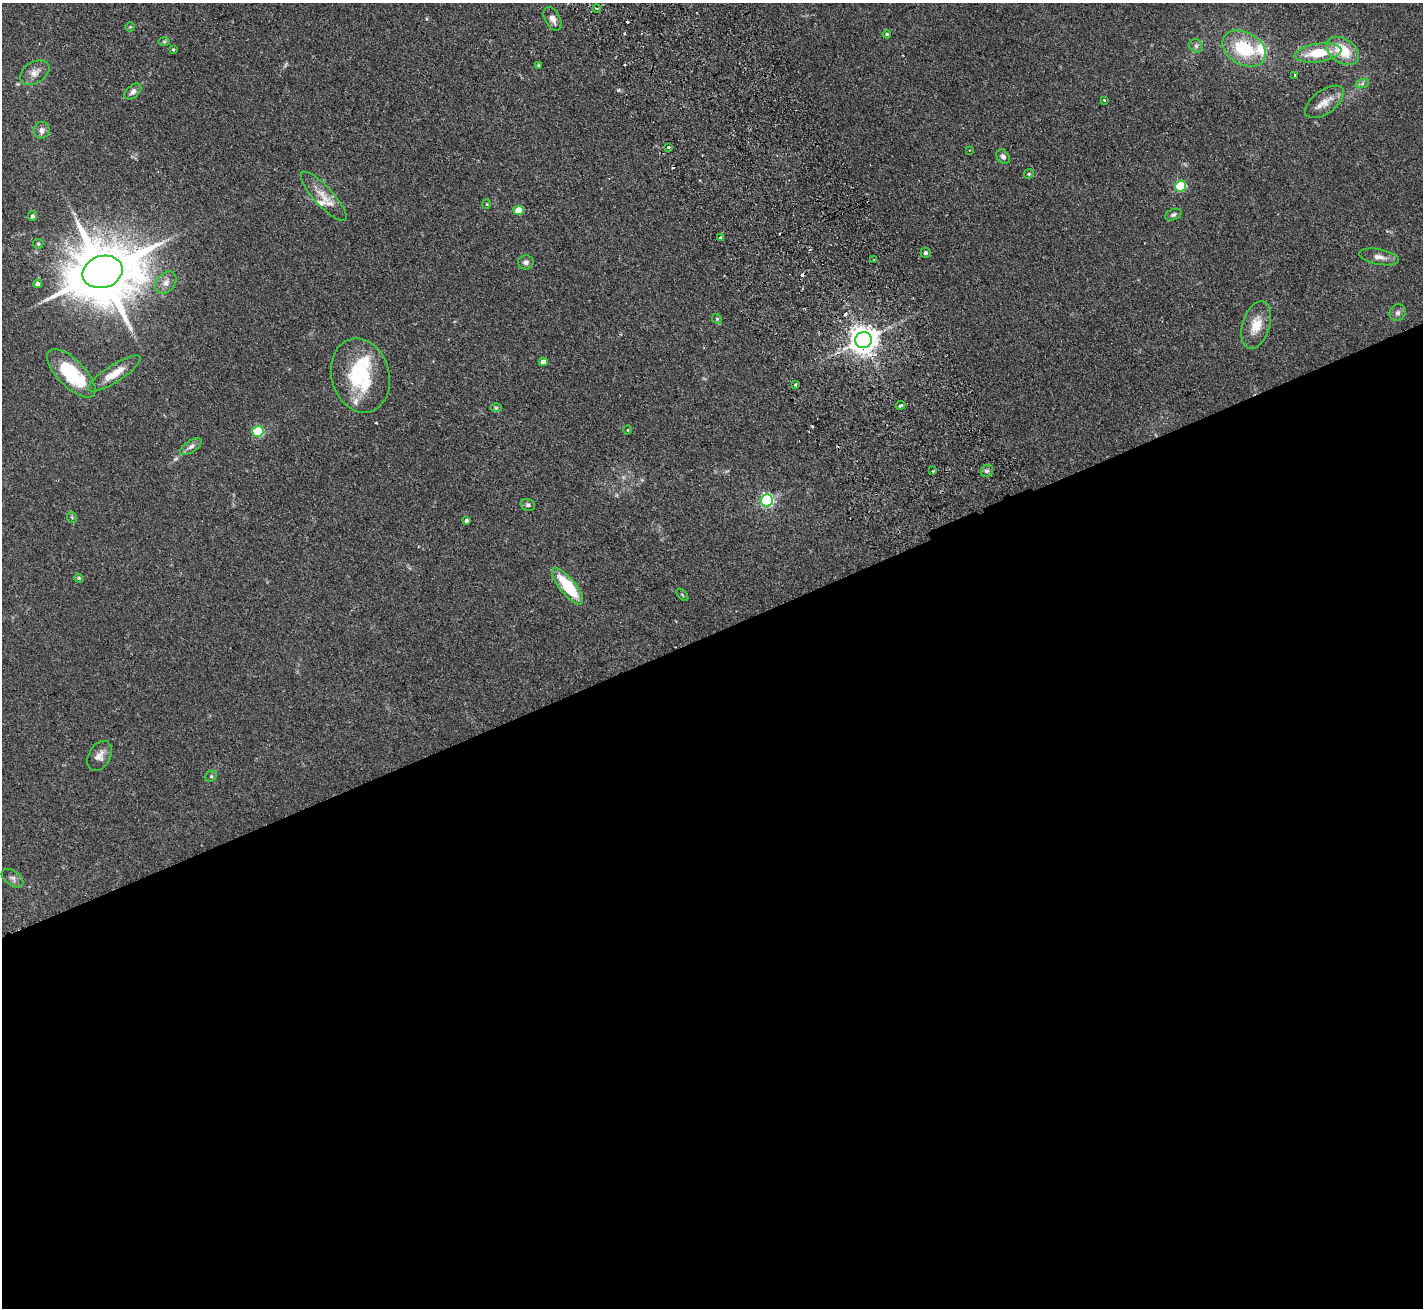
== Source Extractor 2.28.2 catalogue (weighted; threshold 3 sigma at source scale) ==
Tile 15 of 4 x 4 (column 3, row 4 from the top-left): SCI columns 2894-4314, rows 319-1624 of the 5788 x 5729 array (HDU 1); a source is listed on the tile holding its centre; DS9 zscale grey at full resolution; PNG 1425 x 1310 px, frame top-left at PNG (2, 3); each listed source drawn as its Kron ellipse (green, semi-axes under 4 px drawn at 4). Shown black and unused: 52% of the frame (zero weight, under 2 of 3 exposures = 3% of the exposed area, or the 3 px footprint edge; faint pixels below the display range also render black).
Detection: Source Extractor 2.28.2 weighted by HDU 2 'WHT'; one run over the whole footprint, this tile lists its part. Background 0.073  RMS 0.0054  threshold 0.0241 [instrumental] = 3 sigma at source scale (4.5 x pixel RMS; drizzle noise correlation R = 1.50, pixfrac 1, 0.05/0.05 arcsec/px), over >= 5 px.
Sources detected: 74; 7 cosmic-ray / hot-pixel residue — neither listed nor drawn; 4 inside a brighter listed object's ellipse — not listed separately; the other 63 listed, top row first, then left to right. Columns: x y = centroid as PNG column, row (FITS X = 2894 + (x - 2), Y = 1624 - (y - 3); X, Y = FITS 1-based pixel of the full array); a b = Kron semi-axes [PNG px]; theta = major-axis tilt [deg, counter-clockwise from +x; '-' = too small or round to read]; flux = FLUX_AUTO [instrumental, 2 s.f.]
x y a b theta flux
597 8 4 2 - 0.6
552 19 13 7 -62 3.3
130 27 4 4 - 0.55
887 34 4 3 - 0.55
164 42 6 4 0 0.71
1196 46 7 6 - 1.3
1244 48 23 16 -29 27
173 50 4 3 - 0.57
1343 51 18 12 -33 16
1318 53 23 9 8 16
539 66 4 3 - 1.1
35 73 16 10 32 4.2
1295 75 3 3 - 1.2
1362 84 7 4 19 1.1
133 92 10 6 41 2.4
1104 100 4 2 - 0.59
1324 102 22 11 36 6.7
42 130 8 7 - 2.3
669 147 3 3 - 3.5
969 150 3 2 - 0.36
1003 157 8 6 -52 1.9
1029 174 5 4 - 0.58
1181 186 5 5 - 39
324 196 32 9 -47 8
487 204 5 3 - 0.53
519 210 5 4 - 11
1173 215 9 5 22 1.3
32 216 5 4 - 1.2
720 237 3 3 - 0.88
38 244 5 5 - 0.69
926 253 5 5 - 1.3
1379 257 20 7 -11 3.6
874 259 2 2 - 0.52
526 262 7 7 - 1.9
103 272 20 16 17 4900
166 283 12 9 50 3.3
37 284 4 4 - 2
1398 313 9 8 - 1.6
717 319 5 4 - 0.68
1256 325 25 13 72 10
864 340 8 8 - 640
543 362 4 4 - 3.8
71 373 31 13 -45 31
114 373 30 8 33 8.2
360 375 37 29 -75 38
795 384 3 2 - 0.69
901 405 4 3 - 3.4
496 408 6 4 0 0.6
628 430 4 3 - 0.37
258 431 5 5 - 41
191 447 12 5 34 2.1
933 471 3 2 - 0.51
987 471 6 5 - 1.2
767 500 6 6 - 92
528 505 7 6 - 1.3
72 517 5 5 - 0.69
466 521 3 3 - 1.2
79 578 5 4 - 0.59
568 586 22 8 -51 23
682 595 7 3 -45 0.51
100 756 16 11 61 3.9
211 776 6 5 - 0.74
13 878 12 7 -34 1.9
Overlapping masked pixels (flux is a lower limit): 3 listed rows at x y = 1244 48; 103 272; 864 340